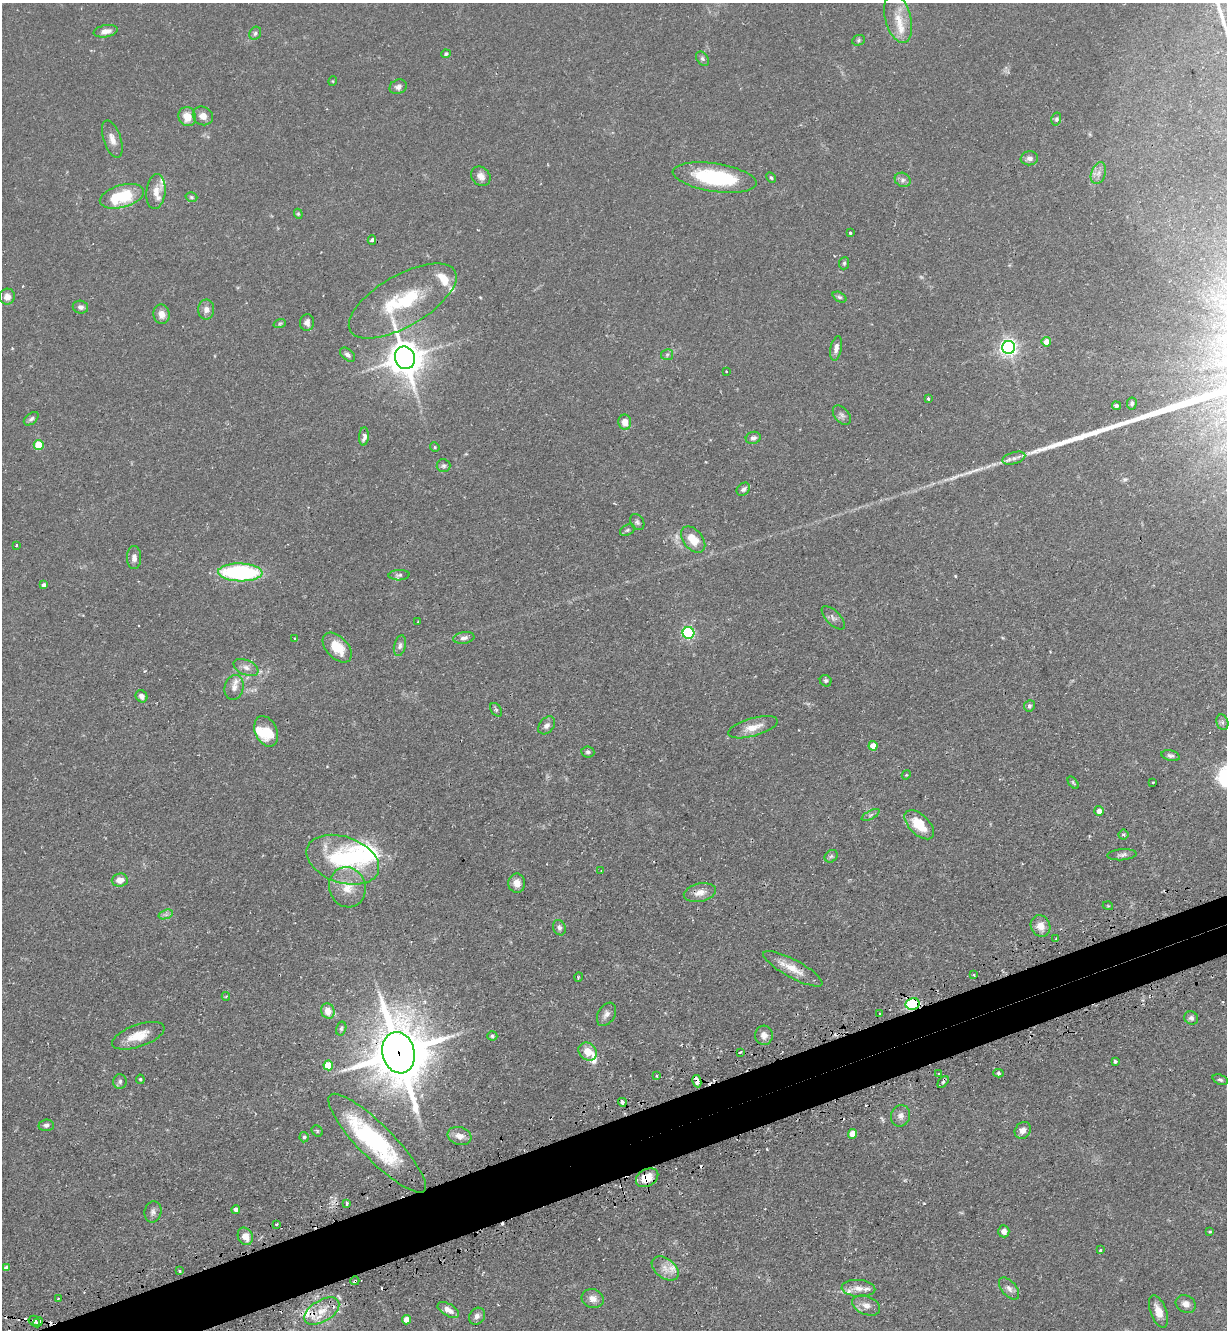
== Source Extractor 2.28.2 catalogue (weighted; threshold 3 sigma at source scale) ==
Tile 7 of 4 x 4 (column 3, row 2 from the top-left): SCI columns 2620-3844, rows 2695-4022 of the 5366 x 5390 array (HDU 1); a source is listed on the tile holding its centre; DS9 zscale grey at full resolution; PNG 1229 x 1332 px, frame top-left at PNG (2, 3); each listed source drawn as its Kron ellipse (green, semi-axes under 4 px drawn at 4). Shown black and unused: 4% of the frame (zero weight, under 2 of 3 exposures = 4% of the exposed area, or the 3 px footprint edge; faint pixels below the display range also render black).
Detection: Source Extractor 2.28.2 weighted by HDU 2 'WHT'; one run over the whole footprint, this tile lists its part. Background 0.0647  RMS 0.0051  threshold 0.023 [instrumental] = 3 sigma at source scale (4.5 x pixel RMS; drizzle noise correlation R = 1.50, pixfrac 1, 0.05/0.05 arcsec/px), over >= 5 px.
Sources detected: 190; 1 too faint to see at this stretch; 4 inside a brighter object's white glare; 11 cosmic-ray / hot-pixel residue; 1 long thin detection or spike segment (spike, bleed or trail) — neither listed nor drawn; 11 inside a brighter listed object's ellipse — not listed separately; the other 162 listed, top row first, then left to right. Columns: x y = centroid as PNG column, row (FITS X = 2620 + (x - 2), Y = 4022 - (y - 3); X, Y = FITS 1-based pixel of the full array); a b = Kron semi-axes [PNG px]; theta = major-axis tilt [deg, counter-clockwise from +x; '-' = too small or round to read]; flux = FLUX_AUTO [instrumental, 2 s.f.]
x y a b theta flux
898 18 25 13 -75 9.7
106 31 12 6 10 3.2
255 33 7 5 56 1.2
858 40 6 5 - 0.81
446 54 4 4 - 1
702 59 8 5 -52 1.2
333 81 5 3 - 0.43
398 87 9 7 24 1.7
203 116 10 9 - 3.6
187 117 10 8 -65 6.6
1056 119 6 4 76 0.89
112 139 19 8 -71 4.1
1029 158 9 7 8 2.2
1098 173 11 7 69 2.6
481 176 11 8 -48 3.3
715 177 42 14 -8 45
771 178 6 4 -61 0.67
903 180 8 6 -29 1.6
156 192 17 9 83 4.7
122 196 23 11 15 27
191 197 6 4 -17 0.75
298 214 5 4 - 0.62
850 233 3 3 - 2.9
372 240 4 3 - 1.2
844 263 6 5 - 0.83
7 297 8 7 - 3.3
839 297 7 4 -26 0.93
403 301 60 25 30 41
80 307 8 6 -12 1.9
206 310 10 8 89 2.8
162 314 10 8 -78 3.9
307 322 8 7 - 2.3
280 323 6 4 20 0.8
1046 342 5 5 - 4
1008 347 6 6 - 200
836 348 12 5 78 2.4
347 355 9 5 -41 1.5
667 355 6 5 - 0.9
405 358 11 10 - 1100
726 371 3 2 - 0.56
928 399 4 3 - 1.5
1132 403 6 5 - 1.1
1116 406 4 4 - 1.2
842 415 11 7 -50 1.7
31 419 8 5 39 1.2
625 422 7 6 - 5.2
364 436 9 5 86 2.2
753 438 7 6 - 1.5
39 445 5 5 - 17
435 447 5 4 - 0.61
1014 458 12 6 17 2.2
443 466 7 6 - 1.3
743 489 7 5 43 1.4
637 522 8 6 -58 1.2
627 530 8 5 27 0.93
693 539 15 9 -50 8.6
16 545 3 2 - 0.47
134 558 11 7 90 2.9
240 572 22 9 -2 64
399 575 10 5 4 1.3
44 585 4 4 - 1.7
833 618 15 7 -45 2.1
418 621 2 2 - 0.31
689 633 6 6 - 71
464 638 10 6 9 1.8
295 639 3 2 - 0.65
400 646 10 6 76 1.7
337 647 17 11 -46 11
246 667 13 7 -23 3
826 681 6 5 - 0.97
234 687 12 9 77 3.1
142 696 6 5 - 2.2
1029 706 6 5 - 1.1
496 710 7 5 -53 0.89
1222 722 8 5 -72 1.2
547 725 10 7 49 2.3
753 727 25 9 16 6.6
266 731 16 11 -65 11
873 746 4 4 - 5.7
588 752 6 5 - 1.1
1171 756 9 5 -13 1.4
906 775 5 3 - 0.45
1153 782 3 3 - 0.77
1073 783 7 3 -52 0.67
1099 811 5 5 - 3.7
871 815 10 4 28 1.1
919 825 18 10 -45 13
1123 835 5 5 - 0.86
1122 855 14 5 5 1.8
831 856 7 5 43 0.95
343 860 38 23 -19 41
601 871 3 3 - 0.65
120 880 8 6 6 4.6
517 883 9 8 - 4.1
347 887 20 18 -71 10
700 893 16 9 12 4.6
1108 906 5 3 - 0.39
166 914 7 4 19 1.4
1040 926 11 9 -63 4.9
559 928 8 6 -69 1.4
1056 939 3 3 - 0.8
793 969 33 9 -28 8.4
974 975 3 2 - 0.73
578 977 5 3 - 0.45
226 996 4 4 - 0.59
913 1004 7 6 - 32
328 1011 7 6 - 5.9
880 1013 3 2 - 0.43
606 1014 13 8 59 2.6
1191 1018 7 6 - 1.7
341 1029 7 5 75 0.96
764 1035 10 9 - 3.4
138 1036 27 11 19 10
492 1036 5 4 - 0.78
588 1052 10 8 -40 6.8
740 1052 3 2 - 1.1
398 1053 21 16 -77 3100
1115 1061 3 3 - 1.1
328 1065 5 5 - 13
998 1073 5 4 - 0.77
938 1074 3 3 - 0.95
656 1076 3 3 - 0.89
140 1079 4 4 - 0.74
1220 1080 8 5 -21 1.1
120 1081 7 7 - 1.4
697 1081 6 4 -81 4.1
943 1082 7 4 46 1.1
622 1102 4 3 - 6.4
900 1116 11 9 71 2.7
46 1125 7 6 - 1.5
1023 1130 9 7 52 2.9
317 1131 6 5 - 0.74
852 1134 5 4 - 7.3
460 1136 12 9 -17 4
304 1137 5 4 - 0.86
377 1143 67 17 -45 60
647 1178 12 8 30 8.1
347 1203 3 3 - 1.4
236 1210 4 4 - 1.8
153 1212 11 8 77 2.1
276 1224 3 2 - 0.56
1004 1231 6 5 - 2.6
1210 1232 3 3 - 0.5
245 1236 9 7 -64 5
1100 1250 3 3 - 0.95
6 1268 4 4 - 1.8
665 1268 15 9 -37 4.5
179 1271 3 3 - 1.2
355 1281 4 2 - 0.47
858 1288 17 8 -4 4.7
1009 1288 13 7 -49 2.6
58 1299 2 2 - 0.49
593 1299 11 9 -17 3.5
1186 1304 10 8 -27 3.2
866 1305 14 9 -22 3.8
448 1310 12 6 -29 3.8
322 1311 19 10 31 8.9
1158 1311 17 8 -70 5.8
477 1316 9 7 53 1.9
407 1320 4 4 - 5
34 1321 6 5 - 3
38 1322 5 3 - 3.2
Overlapping masked pixels (flux is a lower limit): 9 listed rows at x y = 913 1004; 398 1053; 697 1081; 622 1102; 647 1178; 355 1281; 322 1311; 34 1321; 38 1322